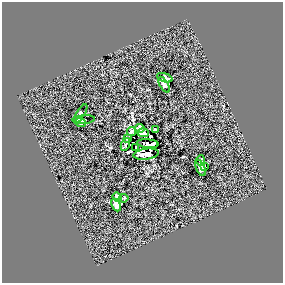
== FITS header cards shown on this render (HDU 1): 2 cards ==
NAXIS1  =                  281 /
NAXIS2  =                  281 /

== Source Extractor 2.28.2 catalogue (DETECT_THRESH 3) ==
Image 281 x 281 px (HDU 1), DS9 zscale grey, 1 PNG px = 1 image px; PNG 285 x 285 px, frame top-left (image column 1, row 281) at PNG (2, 2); each listed source drawn as its Kron ellipse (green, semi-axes under 4 px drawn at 4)
Background 0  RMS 25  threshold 76.3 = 3 sigma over >= 5 px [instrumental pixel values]
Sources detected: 22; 2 with non-positive FLUX_AUTO (blend fragments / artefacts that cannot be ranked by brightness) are neither listed nor drawn; the other 20 listed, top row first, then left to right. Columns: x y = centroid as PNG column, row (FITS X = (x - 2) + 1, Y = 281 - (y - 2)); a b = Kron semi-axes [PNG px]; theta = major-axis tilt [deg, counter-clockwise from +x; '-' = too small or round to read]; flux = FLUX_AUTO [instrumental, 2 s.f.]
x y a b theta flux
165 78 8 4 -18 4200
164 85 9 4 -60 4600
81 113 10 4 57 3500
84 120 11 3 4 1200
80 123 5 3 - 3000
140 128 5 4 - 4500
155 129 3 2 - 1500
131 132 4 3 - 2900
143 133 6 4 -2 2300
127 138 3 3 - 1700
125 144 7 2 69 1600
148 144 11 4 -5 4100
136 147 3 2 - 2600
146 154 13 5 7 6600
201 161 5 3 - 3000
204 167 3 3 - 1200
200 168 8 4 -68 6900
117 197 4 4 - 3800
124 198 5 2 - 1900
116 205 7 4 -67 5500
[2 non-positive-flux detections neither listed nor drawn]